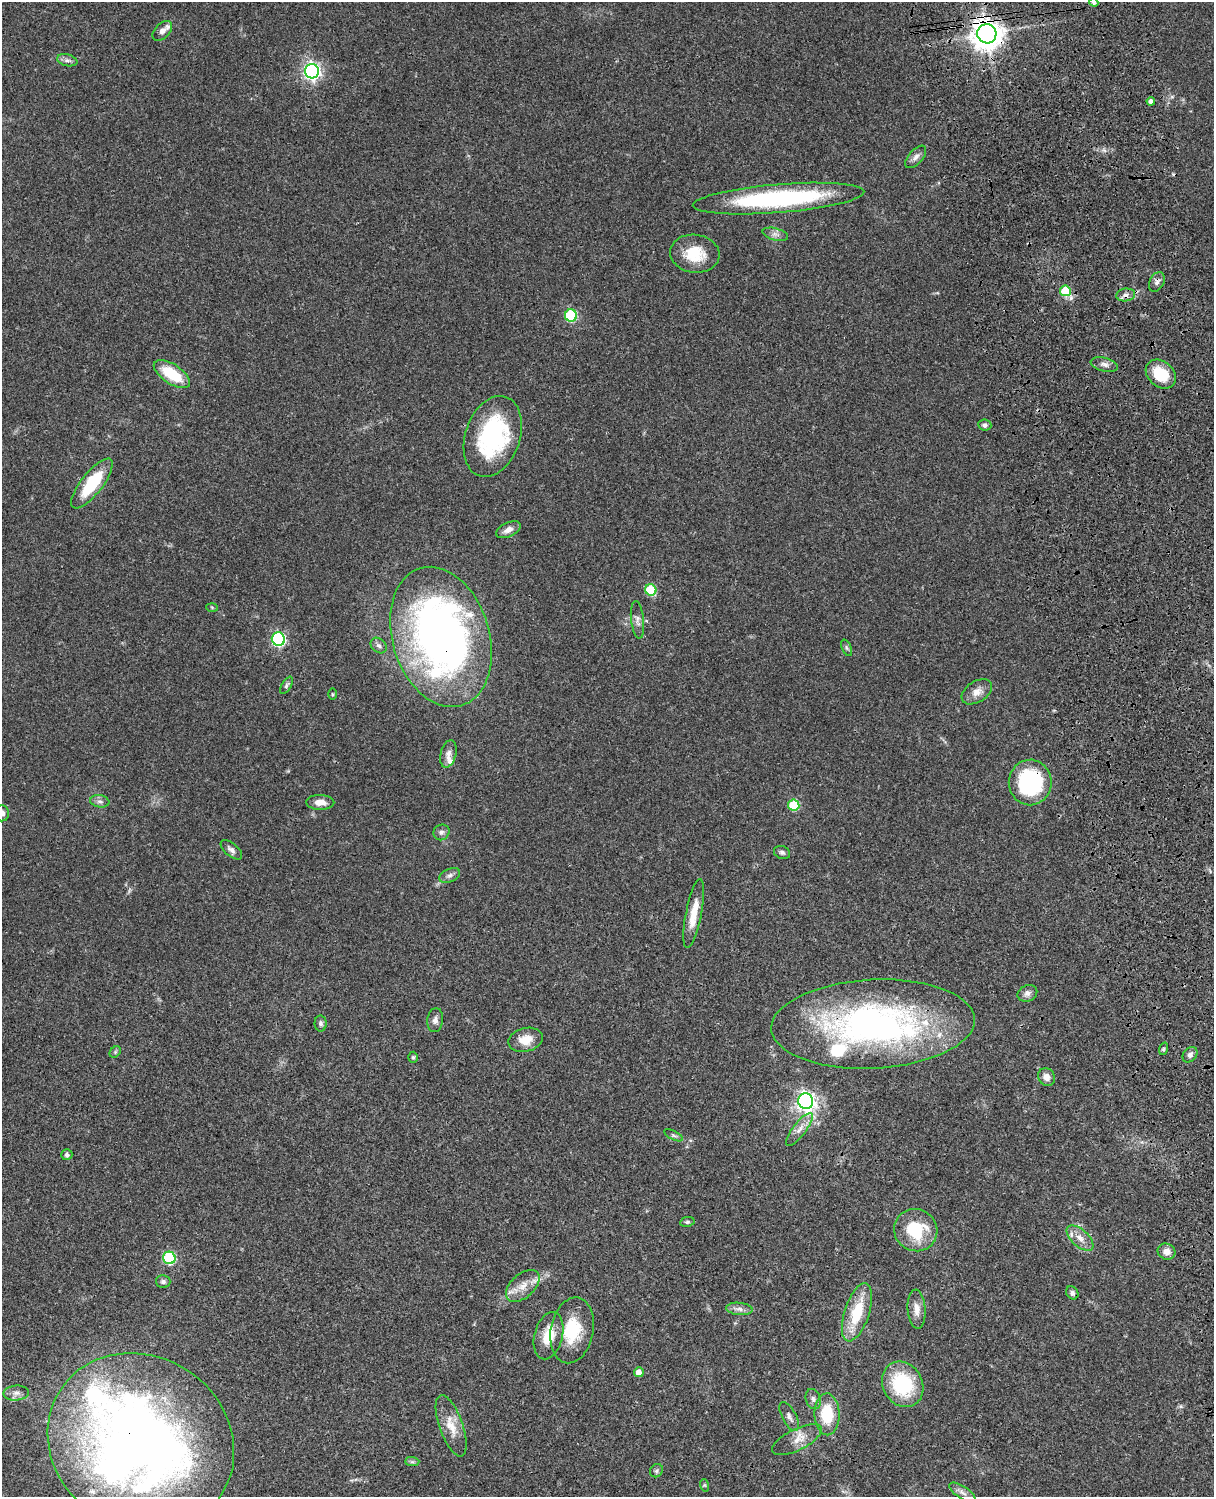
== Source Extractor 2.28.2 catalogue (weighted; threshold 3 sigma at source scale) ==
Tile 6 of 4 x 3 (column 2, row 2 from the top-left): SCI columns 1333-2544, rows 1773-3267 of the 5087 x 4926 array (HDU 1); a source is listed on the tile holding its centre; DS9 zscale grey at full resolution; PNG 1216 x 1499 px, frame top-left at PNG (2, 2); each listed source drawn as its Kron ellipse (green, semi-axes under 4 px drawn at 4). Shown black and unused: <1% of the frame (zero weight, under 3 of 4 exposures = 6% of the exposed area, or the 3 px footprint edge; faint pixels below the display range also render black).
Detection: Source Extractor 2.28.2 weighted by HDU 2 'WHT'; one run over the whole footprint, this tile lists its part. Background 0.076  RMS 0.0057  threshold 0.0257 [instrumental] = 3 sigma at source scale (4.5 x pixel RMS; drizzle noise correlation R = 1.50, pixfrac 1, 0.05/0.05 arcsec/px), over >= 5 px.
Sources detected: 89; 1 too faint to see at this stretch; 1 inside a brighter object's white glare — neither listed nor drawn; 5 inside a brighter listed object's ellipse — not listed separately; the other 82 listed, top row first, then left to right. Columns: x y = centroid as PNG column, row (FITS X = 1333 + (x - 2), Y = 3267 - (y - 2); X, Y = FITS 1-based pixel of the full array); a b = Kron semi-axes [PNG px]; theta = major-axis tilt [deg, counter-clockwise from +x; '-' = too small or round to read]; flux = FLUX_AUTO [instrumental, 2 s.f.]
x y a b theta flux
1094 2 4 4 - 1.8
162 31 12 7 45 3.5
987 34 9 9 - 860
67 60 10 5 -13 2
312 71 7 7 - 210
1151 101 4 4 - 2.2
916 157 14 7 49 2.7
778 199 86 14 5 93
775 234 13 6 -15 2.5
695 254 25 19 -7 17
1157 282 10 7 61 2.3
1065 291 5 5 - 20
1126 295 9 6 9 2.5
571 316 6 6 - 51
1104 364 14 6 -14 2.7
172 374 21 9 -33 20
1161 374 17 12 -41 18
985 425 6 5 - 1.8
493 436 42 27 71 73
92 483 30 10 52 26
508 530 13 7 24 3.8
651 590 6 5 - 29
212 607 6 4 -2 0.67
637 620 19 6 -83 2.8
441 637 72 48 -73 340
278 639 7 6 - 92
379 646 9 7 -41 1.9
847 648 9 4 -67 1.1
286 685 9 4 60 1.3
977 692 16 10 33 4.9
332 694 6 3 -89 0.59
448 754 14 7 76 3.3
1030 782 23 21 -90 58
100 801 10 6 -10 1.9
320 802 14 7 -2 5
794 805 5 5 - 29
2 813 8 7 - 3.2
441 832 8 7 - 2
231 850 13 6 -40 2.4
782 852 8 6 -22 1.5
450 875 11 6 24 2.1
694 914 35 8 79 11
1027 993 10 8 25 2.6
435 1020 12 8 83 2.6
321 1024 8 6 -89 1.7
873 1024 102 44 3 210
526 1040 17 11 13 8.4
1163 1049 6 4 71 0.85
115 1052 6 5 - 0.86
1190 1055 8 6 50 2
413 1057 5 4 - 0.89
1046 1077 9 8 - 3.5
806 1101 8 7 - 250
799 1129 20 6 52 4.7
674 1135 10 4 -27 1.2
67 1155 5 5 - 1.5
687 1222 7 5 9 1
916 1230 22 21 - 26
1080 1238 16 8 -42 5.4
1166 1252 9 8 - 3.9
169 1258 6 6 - 55
163 1282 7 6 - 1.6
523 1286 20 12 41 7.8
1072 1293 7 5 -54 1.6
739 1309 13 6 -5 2.7
917 1309 19 9 -86 5.3
857 1312 30 12 72 22
572 1330 33 21 79 23
549 1336 24 14 76 13
639 1372 5 4 - 4
903 1384 24 19 -61 38
16 1393 12 7 5 3
813 1399 10 7 -71 2.2
827 1414 21 12 -89 22
789 1416 16 7 -62 2.7
451 1426 32 12 -71 9.9
797 1440 27 10 27 7.3
141 1442 96 86 -33 540
412 1462 7 4 -1 1.1
656 1471 7 6 - 1.2
704 1485 6 4 -71 0.77
962 1492 15 6 -33 2.7
Overlapping masked pixels (flux is a lower limit): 6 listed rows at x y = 987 34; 1126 295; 441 637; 1030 782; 873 1024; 141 1442
Isophote crosses this tile's border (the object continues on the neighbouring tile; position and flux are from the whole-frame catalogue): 2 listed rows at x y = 1094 2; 2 813